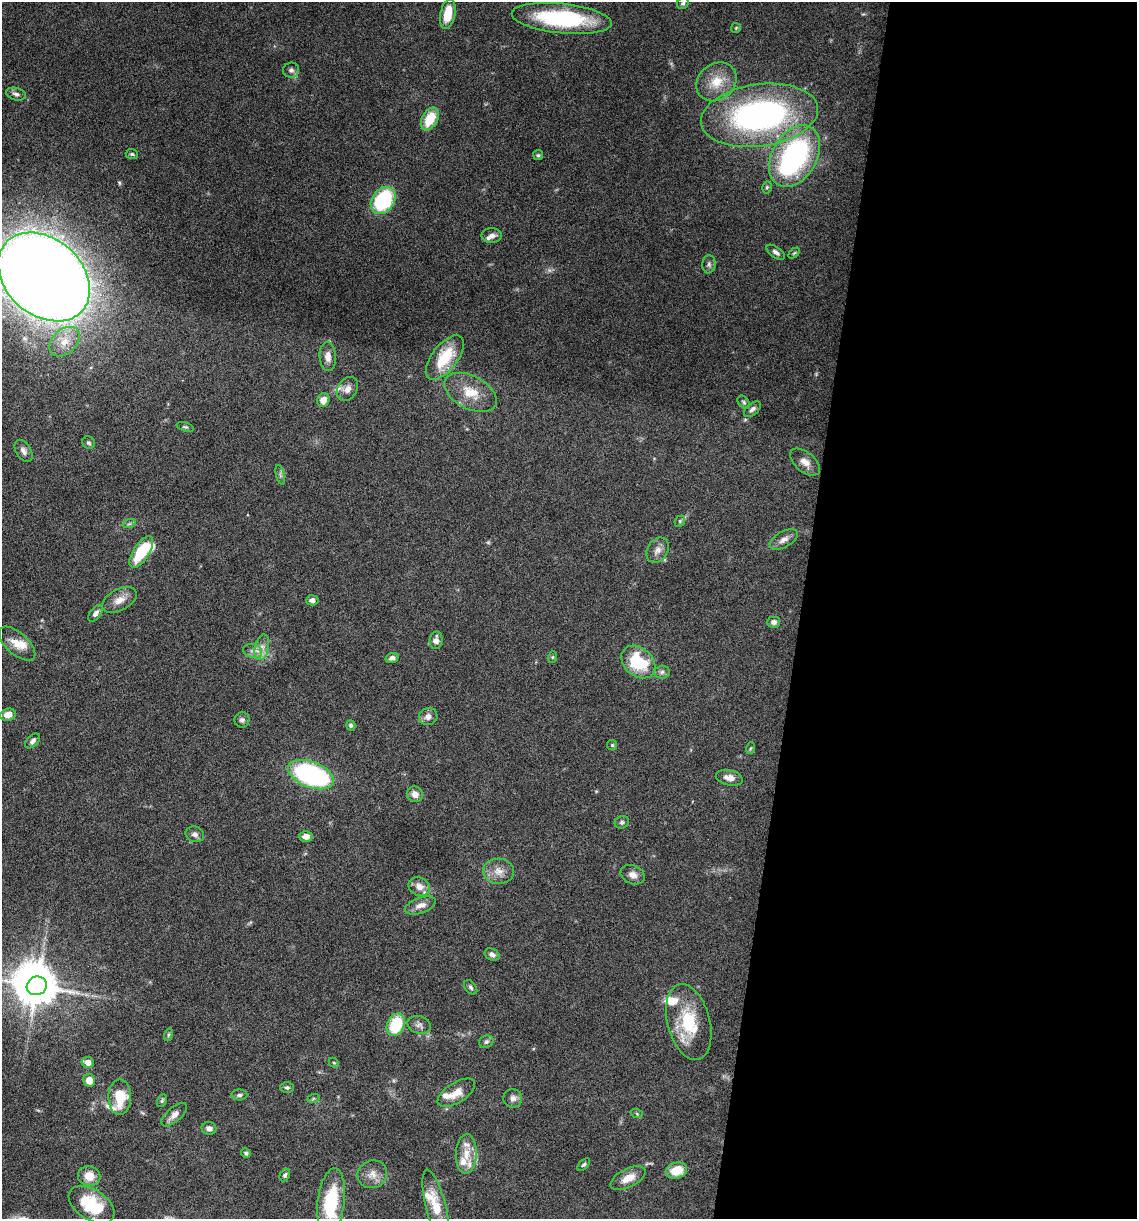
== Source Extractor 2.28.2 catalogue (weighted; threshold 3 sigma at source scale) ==
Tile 12 of 4 x 4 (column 4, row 3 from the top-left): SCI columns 3641-4775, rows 1218-2434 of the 4893 x 4871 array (HDU 1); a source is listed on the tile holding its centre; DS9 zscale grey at full resolution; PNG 1139 x 1221 px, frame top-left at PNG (2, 2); each listed source drawn as its Kron ellipse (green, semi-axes under 4 px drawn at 4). Shown black and unused: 30% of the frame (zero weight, under 10 of 20 exposures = <1% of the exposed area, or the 3 px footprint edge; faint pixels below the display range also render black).
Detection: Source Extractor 2.28.2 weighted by HDU 2 'WHT'; one run over the whole footprint, this tile lists its part. Background 0.0424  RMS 0.0026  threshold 0.0105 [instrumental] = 3 sigma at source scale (4.09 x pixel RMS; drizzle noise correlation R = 1.36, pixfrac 0.8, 0.05/0.05 arcsec/px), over >= 5 px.
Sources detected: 114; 1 too faint to see at this stretch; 2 inside a brighter object's white glare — neither listed nor drawn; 13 inside a brighter listed object's ellipse — not listed separately; the other 98 listed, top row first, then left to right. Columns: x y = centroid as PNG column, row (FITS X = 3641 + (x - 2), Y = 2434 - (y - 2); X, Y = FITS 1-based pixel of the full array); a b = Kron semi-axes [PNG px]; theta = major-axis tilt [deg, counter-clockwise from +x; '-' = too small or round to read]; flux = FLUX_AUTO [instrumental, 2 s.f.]
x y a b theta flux
683 3 6 5 - 0.48
448 14 15 7 79 5.4
562 18 50 15 -6 26
736 28 5 5 - 0.29
291 70 8 7 - 0.81
716 82 21 18 39 5.6
16 94 10 6 -14 0.78
759 115 59 31 8 71
430 119 12 8 61 6.5
132 154 6 5 - 0.39
538 155 5 5 - 0.36
794 156 33 22 60 45
767 187 6 4 75 0.4
383 201 14 11 54 22
492 235 10 7 0 1.1
776 252 10 5 -35 0.86
794 253 6 4 44 0.36
709 264 9 6 84 0.64
44 277 51 38 -42 700
65 342 17 12 43 3.9
328 356 14 8 -86 1.8
445 358 26 13 52 8.2
347 389 13 9 56 1.6
471 392 28 16 -28 5.7
323 400 7 6 - 2.2
744 402 7 5 -51 0.43
752 409 10 5 41 0.77
185 427 9 4 -17 0.41
89 443 7 6 - 0.47
23 451 12 7 -60 1.1
805 462 17 9 -40 2.1
280 475 10 4 -77 0.55
680 521 6 4 47 0.36
129 524 7 4 18 0.41
784 539 15 8 30 1.6
658 550 13 10 56 1.7
141 552 18 8 57 9.7
119 600 19 10 28 2.5
312 600 6 5 - 0.93
96 613 9 5 53 0.91
774 622 6 5 - 0.89
436 640 9 6 82 1.3
17 644 22 11 -42 3.2
262 647 13 7 77 1.7
253 651 9 7 -15 1.2
553 657 6 4 71 0.28
392 658 7 5 18 0.83
638 662 19 14 -41 12
662 672 8 6 4 0.73
8 715 8 6 15 2.1
428 717 9 8 - 1.3
242 720 8 7 - 0.7
351 725 5 4 - 0.53
33 741 9 5 42 0.74
612 745 5 5 - 0.32
751 748 6 3 70 0.3
311 775 24 12 -21 48
729 778 14 7 -12 1.8
415 794 8 7 - 1.5
622 822 7 6 - 0.57
195 834 9 7 -20 0.92
306 836 6 5 - 1.6
499 871 15 12 -5 2.6
633 875 12 9 -22 1.6
419 887 11 9 -22 1.8
420 905 16 7 19 1.8
492 954 8 5 -25 1.1
37 986 10 9 - 710
471 987 8 5 -51 0.51
689 1022 39 21 -75 11
396 1025 12 8 65 10
419 1025 12 8 -18 1
168 1035 6 4 71 0.35
486 1042 7 6 - 0.65
88 1062 6 5 - 1.8
334 1063 6 4 -43 0.31
89 1080 6 6 - 2.5
287 1087 7 5 -1 0.53
456 1093 21 10 32 3
239 1095 8 5 1 0.59
120 1097 18 11 89 6.6
513 1098 9 9 - 1.2
313 1099 6 4 20 0.3
162 1101 7 4 63 0.39
637 1114 6 4 -19 0.3
174 1115 16 7 41 1.5
209 1128 7 6 - 0.97
246 1153 5 4 - 0.39
466 1154 20 10 88 3.3
584 1165 8 4 45 0.44
677 1170 11 7 17 4.9
372 1174 15 13 26 2.4
285 1175 6 4 62 0.45
89 1176 11 10 - 3
628 1178 19 9 27 3
331 1202 34 13 83 14
91 1205 25 15 -32 10
436 1207 38 10 -76 5
Isophote crosses this tile's border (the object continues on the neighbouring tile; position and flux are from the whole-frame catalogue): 1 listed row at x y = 44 277